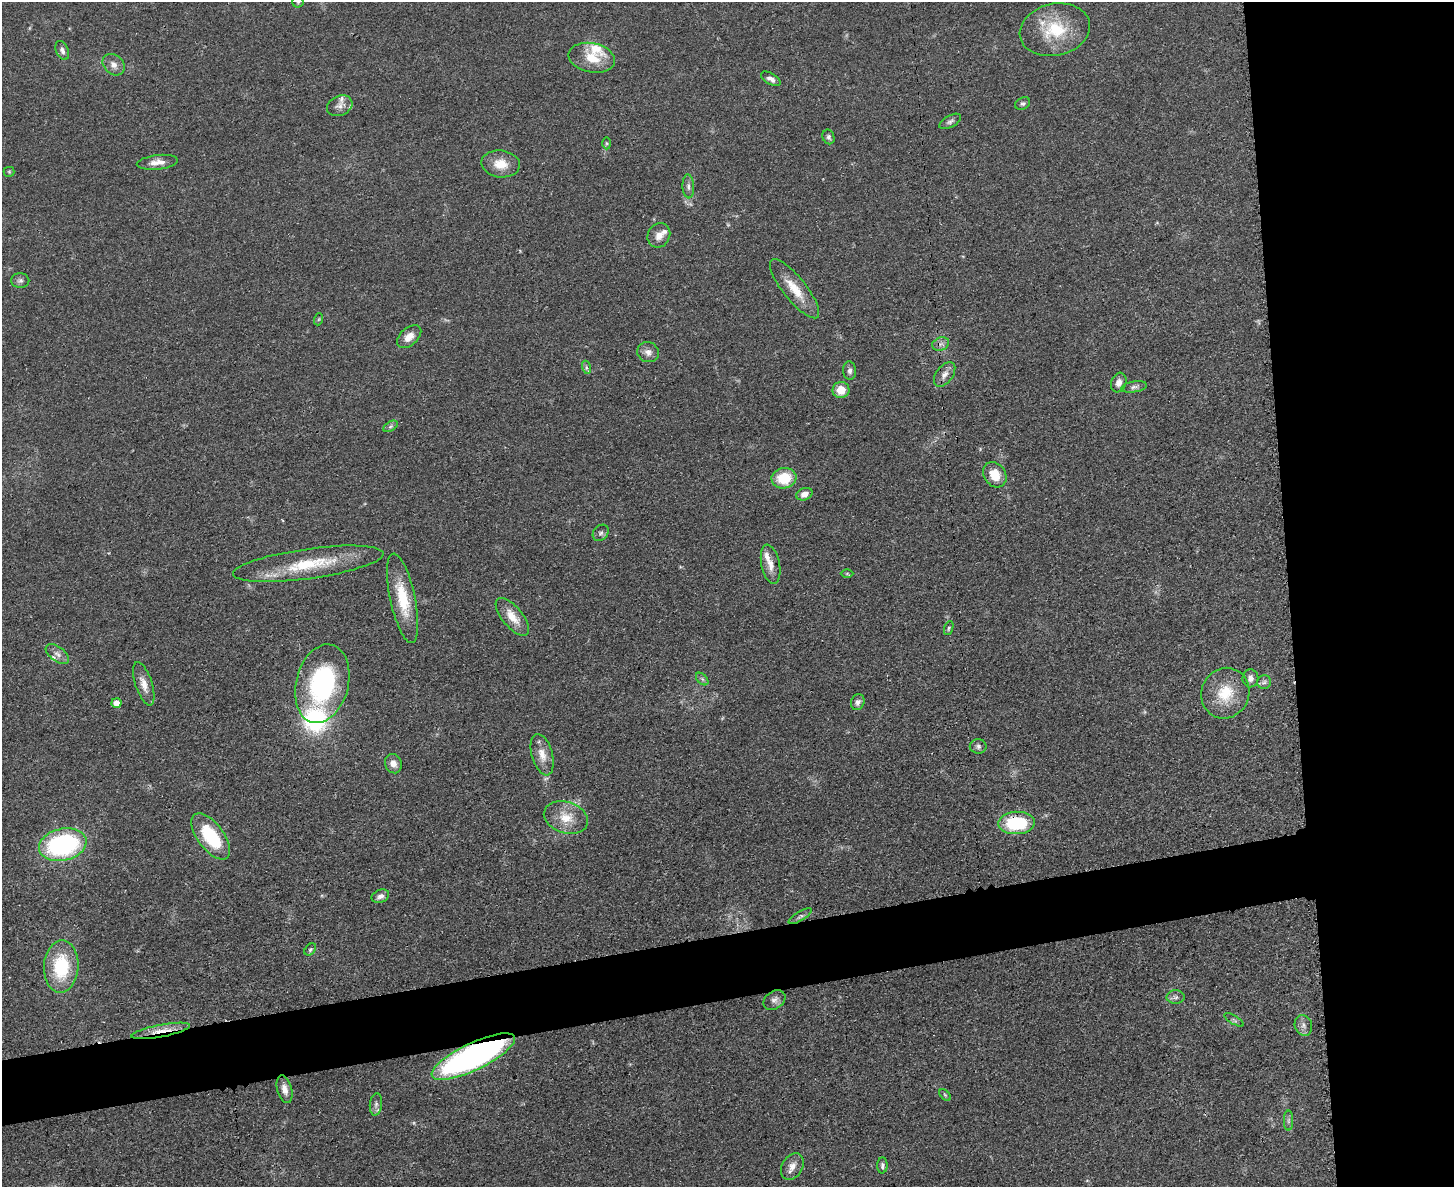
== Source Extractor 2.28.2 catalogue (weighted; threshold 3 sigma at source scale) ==
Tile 6 of 3 x 4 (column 3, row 2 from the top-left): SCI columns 3044-4495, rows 2384-3568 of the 4749 x 4766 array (HDU 1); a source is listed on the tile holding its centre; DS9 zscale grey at full resolution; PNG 1456 x 1189 px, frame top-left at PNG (2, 2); each listed source drawn as its Kron ellipse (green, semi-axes under 4 px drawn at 4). Shown black and unused: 16% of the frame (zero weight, under 3 of 4 exposures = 2% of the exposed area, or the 3 px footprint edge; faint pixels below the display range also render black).
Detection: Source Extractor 2.28.2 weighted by HDU 2 'WHT'; one run over the whole footprint, this tile lists its part. Background 0.0456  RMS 0.0053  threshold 0.0238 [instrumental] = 3 sigma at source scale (4.5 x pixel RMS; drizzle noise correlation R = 1.50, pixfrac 1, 0.05/0.05 arcsec/px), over >= 5 px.
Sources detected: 80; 2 too faint to see at this stretch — neither listed nor drawn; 7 inside a brighter listed object's ellipse — not listed separately; the other 71 listed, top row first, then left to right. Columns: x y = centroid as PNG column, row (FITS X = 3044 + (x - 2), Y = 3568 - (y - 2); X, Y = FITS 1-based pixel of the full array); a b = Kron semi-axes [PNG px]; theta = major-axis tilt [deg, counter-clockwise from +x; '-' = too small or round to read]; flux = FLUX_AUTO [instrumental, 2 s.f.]
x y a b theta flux
298 2 5 5 - 0.79
1055 30 35 26 13 26
62 50 10 6 -67 2.1
592 58 23 14 -11 13
114 65 12 9 -42 3.6
771 79 11 5 -31 2.4
1023 103 8 6 28 1.1
340 106 13 10 25 3.3
950 121 12 5 30 1.6
828 137 7 6 - 1.3
607 143 6 4 -88 0.72
157 162 20 7 6 5.1
501 164 19 13 -6 9
9 172 5 5 - 0.6
688 186 12 5 -86 2
659 235 13 11 60 4.6
20 280 9 7 1 1.6
794 289 36 11 -51 12
319 319 6 4 71 0.65
409 337 14 8 41 5.1
941 344 9 6 20 2
648 352 11 10 - 3.2
586 367 7 4 -72 1
850 371 9 6 -86 2
945 374 14 8 54 3.5
1119 383 10 7 71 3.5
1134 387 13 5 8 1.7
841 390 8 8 - 8.2
391 426 8 4 31 1.1
995 475 13 11 -54 9.2
784 478 12 10 9 16
804 494 8 6 21 3.2
601 533 9 7 49 1.6
308 564 76 15 8 30
771 564 20 9 -78 5.3
847 573 6 4 -1 0.6
403 598 46 12 -78 20
512 617 23 10 -50 8.3
949 628 7 4 69 0.89
57 654 13 7 -37 2.8
1250 678 9 8 - 2.4
702 679 7 4 -45 1
1264 682 7 7 - 1.5
144 684 22 8 -72 5.2
322 684 40 26 75 77
1225 693 26 23 64 18
858 702 8 6 68 2
117 703 5 5 - 5.5
978 746 8 7 - 1.7
542 755 21 10 -75 6.7
393 764 10 8 -65 3.3
566 818 22 15 -17 11
1016 823 18 11 2 35
211 836 27 13 -53 31
63 845 24 16 13 79
380 896 9 6 24 2.4
800 916 13 4 31 1.6
310 949 7 5 48 0.96
61 966 26 17 86 30
1176 997 9 6 0 1.7
774 1000 12 8 35 2.4
1234 1020 11 3 -30 1
1303 1025 10 8 -69 2.6
161 1031 30 6 11 8.3
473 1057 46 13 26 180
285 1089 14 7 -75 3.9
945 1095 7 4 -45 0.74
376 1104 11 6 84 2.1
1288 1121 10 4 90 1.3
882 1165 8 5 86 1.3
792 1166 14 10 59 4.5
Overlapping masked pixels (flux is a lower limit): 3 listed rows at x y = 1016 823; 161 1031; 473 1057
Isophote crosses this tile's border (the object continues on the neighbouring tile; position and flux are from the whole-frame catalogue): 1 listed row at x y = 298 2